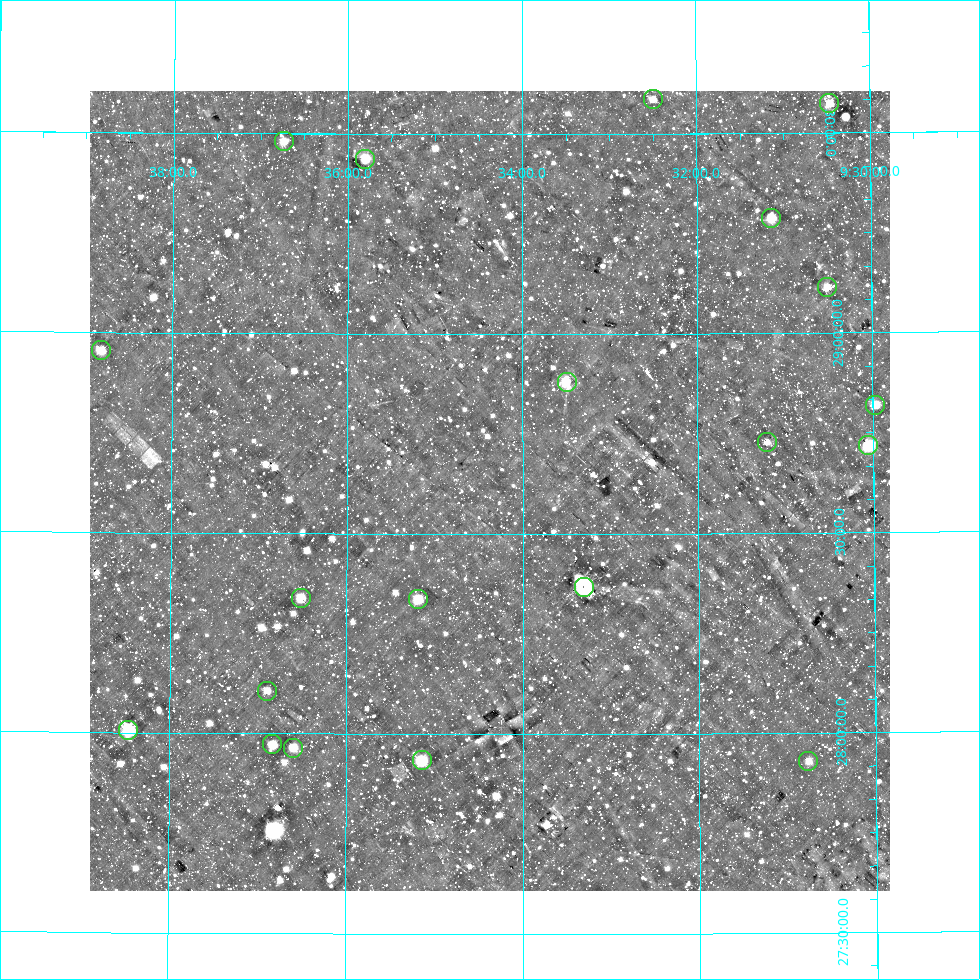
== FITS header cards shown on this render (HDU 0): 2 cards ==
NAXIS1  =                  800
NAXIS2  =                  800

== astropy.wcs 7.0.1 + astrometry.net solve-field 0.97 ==
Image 800 x 800 px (HDU 0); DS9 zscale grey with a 90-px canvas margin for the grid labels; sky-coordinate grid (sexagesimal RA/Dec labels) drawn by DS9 from the SOLVED WCS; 20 Tycho-2 reference stars matched to detected sources circled (green)
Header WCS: RA---AIT/DEC--AIT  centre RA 09:34:22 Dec +28:37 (143.59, +28.61 deg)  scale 9 arcsec/px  FOV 120.0' x 120.0'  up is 0 deg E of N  parity normal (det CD < 0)
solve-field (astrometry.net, Tycho-2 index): SOLVED blind (the header's WCS was not the basis of the solution)
Solved WCS: RA---TAN-SIP/DEC--TAN-SIP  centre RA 09:34:23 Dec +28:37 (143.59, +28.61 deg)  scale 9 arcsec/px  FOV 120.0' x 120.0'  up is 0 deg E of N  parity normal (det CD < 0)
Header WCS and blind solve agree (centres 3.5 arcsec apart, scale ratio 1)
Tycho-2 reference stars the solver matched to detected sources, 20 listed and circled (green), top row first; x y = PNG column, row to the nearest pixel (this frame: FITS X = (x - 90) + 1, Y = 800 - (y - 91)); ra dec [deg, ICRS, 3 dp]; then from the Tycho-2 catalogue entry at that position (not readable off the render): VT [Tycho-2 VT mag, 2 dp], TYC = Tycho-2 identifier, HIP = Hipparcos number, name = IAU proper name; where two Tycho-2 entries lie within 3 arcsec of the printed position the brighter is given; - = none
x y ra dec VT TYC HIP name
653 99 143.124 +29.587 9.43 1965-401-1 - -
829 103 142.617 +29.573 9.21 1965-389-1 46625 -
284 141 144.184 +29.480 9.45 1965-373-1 - -
365 159 143.950 +29.437 9.14 1965-473-1 - -
771 218 142.786 +29.289 9.02 1965-360-1 46694 -
827 287 142.626 +29.114 9.56 1965-1111-1 - -
101 350 144.704 +28.955 9.43 1965-802-1 - -
567 382 143.374 +28.881 8.86 1965-448-1 - -
875 405 142.492 +28.819 9.79 1965-685-1 - -
767 442 142.802 +28.728 10.16 1965-114-1 - -
868 445 142.513 +28.717 8.27 1965-310-1 46591 -
584 587 143.326 +28.368 6.52 1965-655-1 46891 -
301 598 144.131 +28.340 9.33 1965-735-1 - -
418 599 143.796 +28.337 9.20 1965-1075-1 - -
267 691 144.225 +28.107 9.68 1965-238-1 - -
128 730 144.615 +28.006 7.92 1965-1224-1 47311 -
272 744 144.208 +27.973 9.26 1965-764-1 47176 -
293 748 144.150 +27.965 9.47 1965-940-1 - -
422 760 143.786 +27.934 8.40 1965-68-1 - -
808 761 142.691 +27.930 10.15 1965-880-1 - -